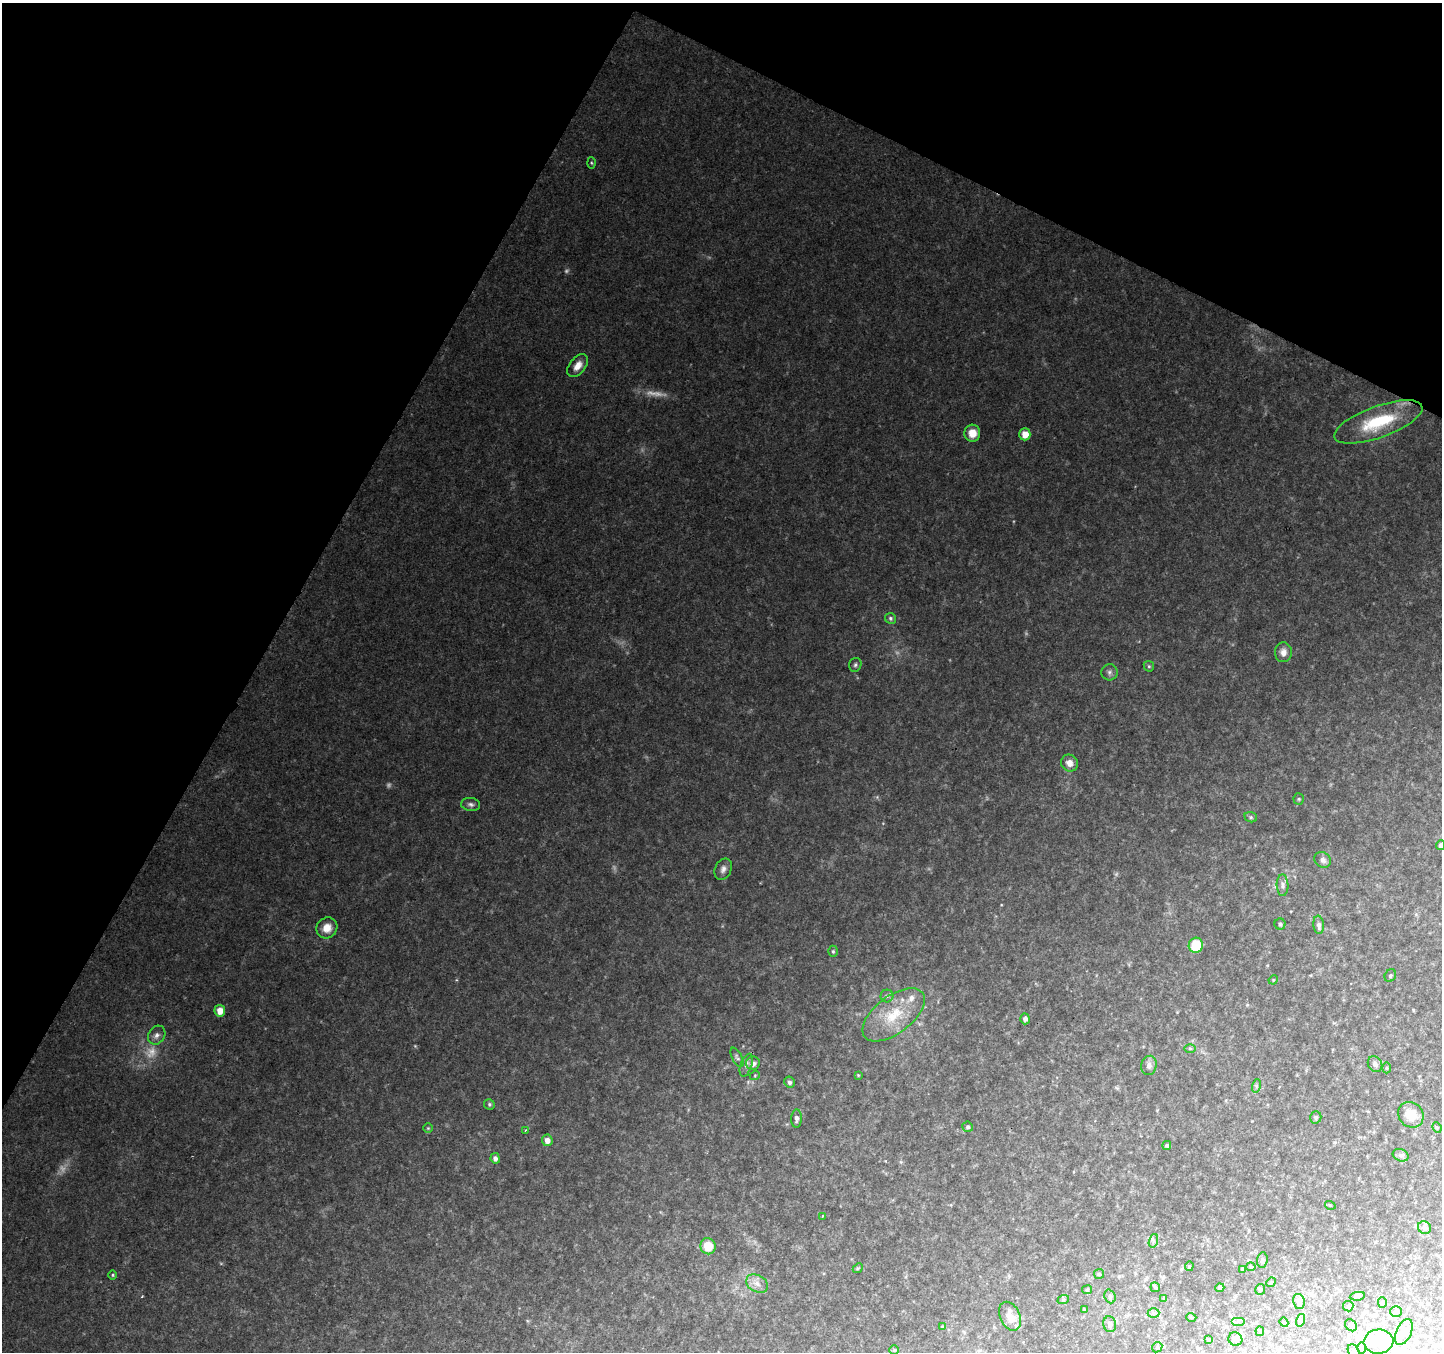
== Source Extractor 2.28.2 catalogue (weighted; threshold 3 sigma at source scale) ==
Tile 2 of 4 x 4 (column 2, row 1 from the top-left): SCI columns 1450-2889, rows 4315-5664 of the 5768 x 5863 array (HDU 1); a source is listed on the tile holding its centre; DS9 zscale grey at full resolution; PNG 1444 x 1354 px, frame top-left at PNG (2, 3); each listed source drawn as its Kron ellipse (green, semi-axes under 4 px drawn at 4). Shown black and unused: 27% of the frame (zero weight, under 2 of 3 exposures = <1% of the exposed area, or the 3 px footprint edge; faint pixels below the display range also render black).
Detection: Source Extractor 2.28.2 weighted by HDU 2 'WHT'; one run over the whole footprint, this tile lists its part. Background 0.111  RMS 0.0095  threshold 0.0427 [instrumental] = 3 sigma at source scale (4.5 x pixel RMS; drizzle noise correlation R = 1.50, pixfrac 1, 0.0396/0.0396 arcsec/px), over >= 5 px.
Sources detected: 113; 5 too faint to see at this stretch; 5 inside a brighter object's white glare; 1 cosmic-ray / hot-pixel residue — neither listed nor drawn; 4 inside a brighter listed object's ellipse — not listed separately; the other 98 listed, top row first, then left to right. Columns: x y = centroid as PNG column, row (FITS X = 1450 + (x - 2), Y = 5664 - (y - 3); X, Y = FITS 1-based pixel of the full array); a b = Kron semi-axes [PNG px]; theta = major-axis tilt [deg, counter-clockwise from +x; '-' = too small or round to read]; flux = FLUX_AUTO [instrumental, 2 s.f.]
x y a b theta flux
591 163 5 3 - 1
578 366 13 8 52 8.2
1378 422 47 15 20 57
972 433 8 8 - 11
1025 434 6 5 - 10
890 618 6 5 - 1.8
1283 652 10 8 -87 6.3
855 665 7 6 - 2.1
1149 666 5 5 - 1.3
1109 672 8 8 - 3.1
1070 763 9 8 - 6.5
1299 799 5 5 - 1.5
471 804 9 6 -8 3.1
1251 817 6 5 - 1.6
1441 845 5 4 - 3.1
1323 860 9 7 -36 3.9
723 869 11 8 65 4.4
1283 885 10 6 -90 3.3
1280 924 5 5 - 1.5
1319 925 9 5 -84 3.4
327 928 11 10 - 9.8
1196 945 7 7 - 28
833 951 5 4 - 1.5
1390 976 6 5 - 1.8
1273 980 5 4 - 0.92
887 996 6 6 - 2.4
220 1011 6 5 - 11
894 1015 36 18 37 38
1025 1019 5 5 - 3.3
157 1035 10 8 56 4.7
1190 1048 6 4 -1 1.4
737 1057 11 5 -62 2.1
753 1063 7 6 - 4.1
1375 1064 8 7 - 3.6
746 1065 12 5 70 3.2
1149 1065 10 7 75 4.1
1387 1068 5 3 - 0.99
755 1075 5 3 - 0.85
858 1075 3 3 - 0.76
789 1082 6 5 - 2.6
1256 1086 7 4 73 1.5
489 1104 5 5 - 1.7
1411 1115 13 12 - 15
1316 1117 6 5 - 1.8
796 1119 9 5 87 3.2
968 1127 5 5 - 1.9
1437 1127 5 4 - 1.3
428 1128 5 5 - 1.2
525 1130 3 3 - 0.89
547 1140 6 5 - 6
1167 1145 4 4 - 2.2
1401 1155 8 6 -20 2.6
495 1158 5 4 - 3.7
1330 1205 5 3 - 0.92
822 1216 3 2 - 1.4
1424 1228 7 6 - 3.3
1153 1241 7 4 72 2.2
708 1246 8 7 - 19
1262 1260 8 5 84 2
1189 1266 5 4 - 1.1
1251 1267 5 4 - 1.1
858 1268 5 4 - 1.2
1242 1269 4 3 - 1.6
1099 1274 5 5 - 1.4
113 1275 5 3 - 1
1271 1282 5 4 - 1.2
757 1284 11 8 -29 6.6
1155 1287 5 4 - 1.3
1220 1288 4 4 - 3.3
1260 1289 5 5 - 1.7
1087 1290 5 4 - 1.1
1110 1296 7 5 -69 2.2
1357 1296 8 3 8 1.7
1164 1298 4 4 - 1.3
1063 1300 6 3 19 1.2
1299 1302 8 6 -78 5.3
1382 1303 5 4 - 1.2
1348 1306 5 5 - 1.4
1084 1309 4 4 - 0.83
1396 1311 6 5 - 1.6
1153 1313 6 5 - 1.7
1010 1316 15 10 -64 14
1191 1317 5 3 - 0.86
1301 1320 6 4 73 1.7
1238 1322 7 4 0 1.9
1284 1322 5 4 - 1
1110 1324 8 6 -76 3.3
1351 1325 6 5 - 2.1
943 1327 4 3 - 1.5
1260 1331 5 4 - 1.4
1404 1332 14 7 65 8.3
1208 1339 3 3 - 1.2
1235 1339 7 6 - 5.2
1379 1341 15 12 6 14
1157 1347 5 4 - 1.3
1361 1348 6 4 -90 1.2
894 1350 5 4 - 1.2
1354 1352 8 5 -63 2.2
Isophote crosses this tile's border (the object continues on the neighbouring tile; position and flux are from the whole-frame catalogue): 2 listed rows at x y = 1441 845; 1354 1352
Unlisted compact peaks at least as high as the median listed source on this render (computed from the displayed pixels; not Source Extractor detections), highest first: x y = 142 1296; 415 1046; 1116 874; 1026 633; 877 797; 897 652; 1001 905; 1014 521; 885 1161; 1247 1005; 221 1264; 456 980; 1117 1088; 901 1162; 527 1321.